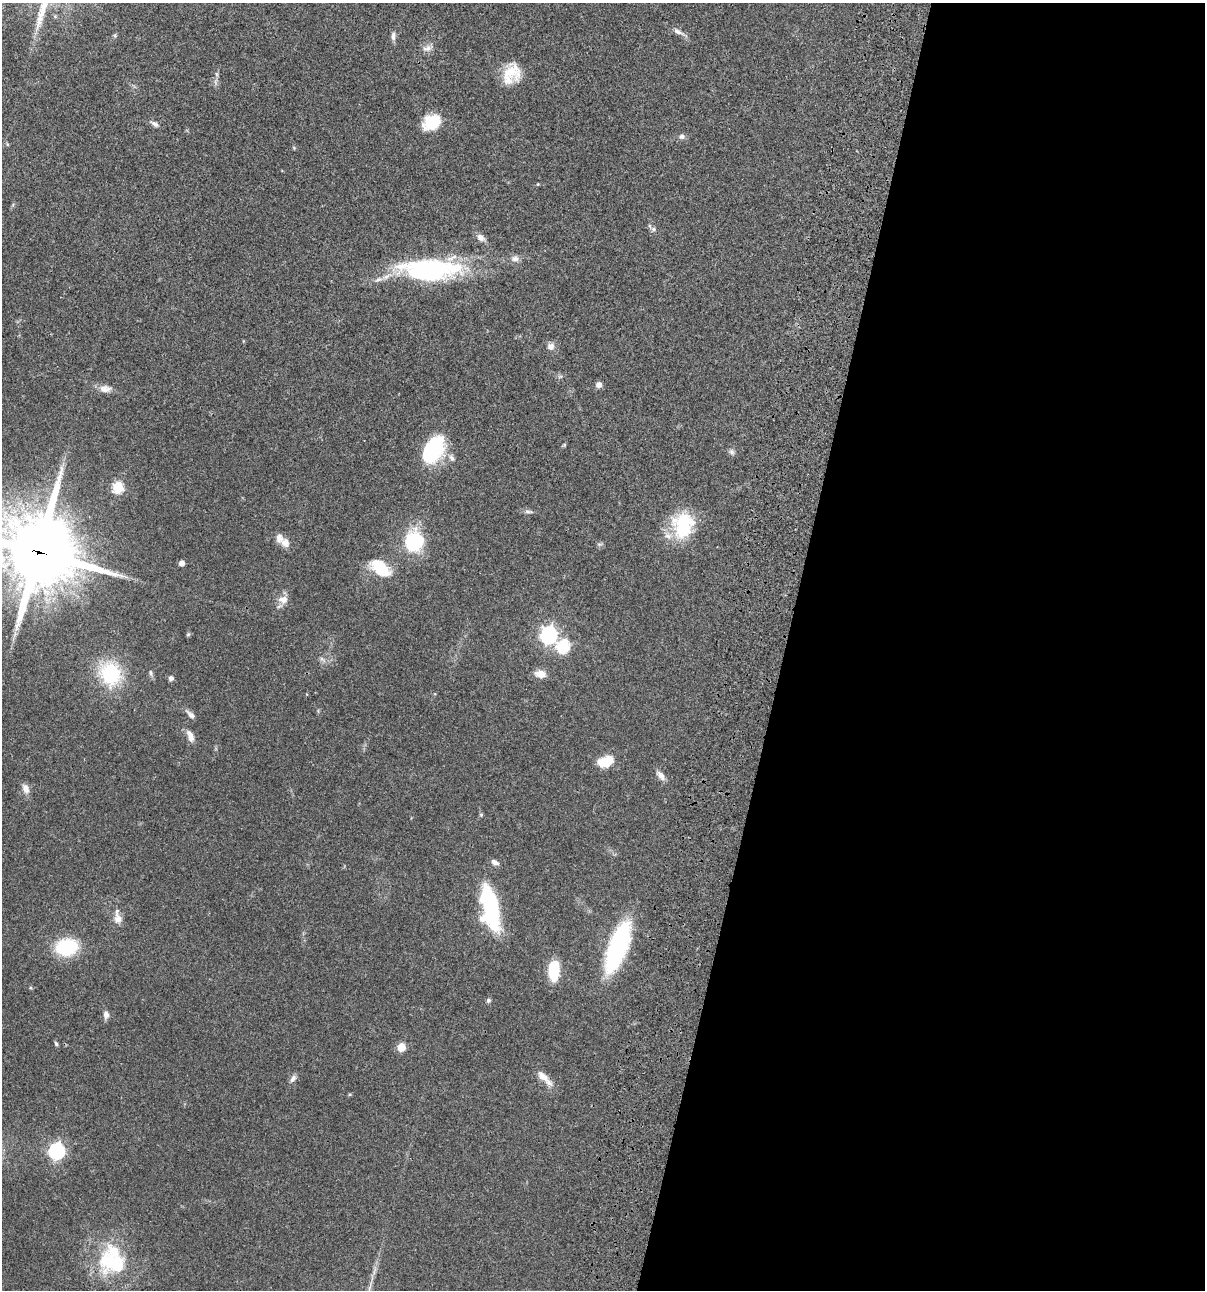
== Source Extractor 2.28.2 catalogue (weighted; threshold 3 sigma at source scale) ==
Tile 12 of 4 x 4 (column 4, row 3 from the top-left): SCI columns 3844-5046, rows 1408-2695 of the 5405 x 5390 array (HDU 1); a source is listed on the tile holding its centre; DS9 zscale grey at full resolution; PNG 1207 x 1292 px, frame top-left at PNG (2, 3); no overlay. Shown black and unused: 35% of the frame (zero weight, under 3 of 4 exposures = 9% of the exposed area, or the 3 px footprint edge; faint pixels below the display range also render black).
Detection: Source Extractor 2.28.2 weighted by HDU 2 'WHT'; one run over the whole footprint, this tile lists its part. Background 0.0473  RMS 0.0054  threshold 0.0244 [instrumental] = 3 sigma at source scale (4.5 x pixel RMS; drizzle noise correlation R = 1.50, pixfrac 1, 0.05/0.05 arcsec/px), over >= 5 px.
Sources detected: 67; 1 inside a brighter object's white glare — not listed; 4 inside a brighter listed object's ellipse — not listed separately; the other 62 listed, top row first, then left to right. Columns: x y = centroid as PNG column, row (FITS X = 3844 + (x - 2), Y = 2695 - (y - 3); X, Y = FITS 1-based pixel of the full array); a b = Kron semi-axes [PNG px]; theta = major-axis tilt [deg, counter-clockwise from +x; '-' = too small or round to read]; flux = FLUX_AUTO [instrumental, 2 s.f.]
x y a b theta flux
678 32 17 6 -27 2.6
393 36 10 6 84 2
427 48 15 7 19 2.8
216 74 7 4 -88 0.95
511 74 26 19 61 14
431 122 19 14 33 15
155 124 11 6 -28 2.1
682 136 7 7 - 1.7
7 144 6 4 -72 0.53
294 148 5 4 - 0.57
538 184 5 3 - 0.39
653 229 7 5 -17 1.2
481 237 10 8 -48 3
515 258 11 8 -1 2.5
430 270 59 20 0 92
551 346 9 9 - 2.9
560 377 6 4 19 0.79
599 385 7 7 - 2.3
105 389 17 10 -2 4
564 445 5 4 - 0.58
433 450 30 19 58 36
732 452 8 7 - 1.5
452 458 9 6 -49 1.9
118 487 6 6 - 40
528 512 13 4 -1 1.4
683 525 32 26 76 28
414 541 20 16 83 36
285 543 13 11 -69 3.8
599 544 8 4 0 0.85
38 552 26 25 - 4200
182 563 5 4 - 2.6
380 568 20 12 -40 22
283 599 14 10 0 4.3
188 634 6 5 - 0.7
549 635 8 7 - 170
563 646 7 6 - 50
322 659 8 4 -37 1.2
110 673 26 23 -61 34
151 673 8 5 -67 1.2
540 674 13 8 -8 4.7
171 678 5 5 - 2
191 715 14 6 -43 2.3
190 736 16 7 -67 3.8
605 761 18 11 20 11
661 775 14 7 -48 3
26 789 11 7 -69 3.6
481 814 5 5 - 0.72
495 862 10 6 -30 2.1
490 908 45 16 -79 57
117 918 22 10 -83 4.9
66 947 17 13 8 38
618 947 54 18 70 64
554 971 17 9 86 23
488 1000 6 6 - 1
106 1015 8 6 -86 2.5
56 1044 6 4 -55 0.93
401 1047 5 5 - 14
543 1077 18 9 -42 5.3
293 1079 11 6 55 2.1
57 1151 7 7 - 140
110 1261 37 29 15 35
369 1288 12 4 75 2
Overlapping masked pixels (flux is a lower limit): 1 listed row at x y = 38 552
Isophote crosses this tile's border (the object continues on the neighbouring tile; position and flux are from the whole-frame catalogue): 1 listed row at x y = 38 552